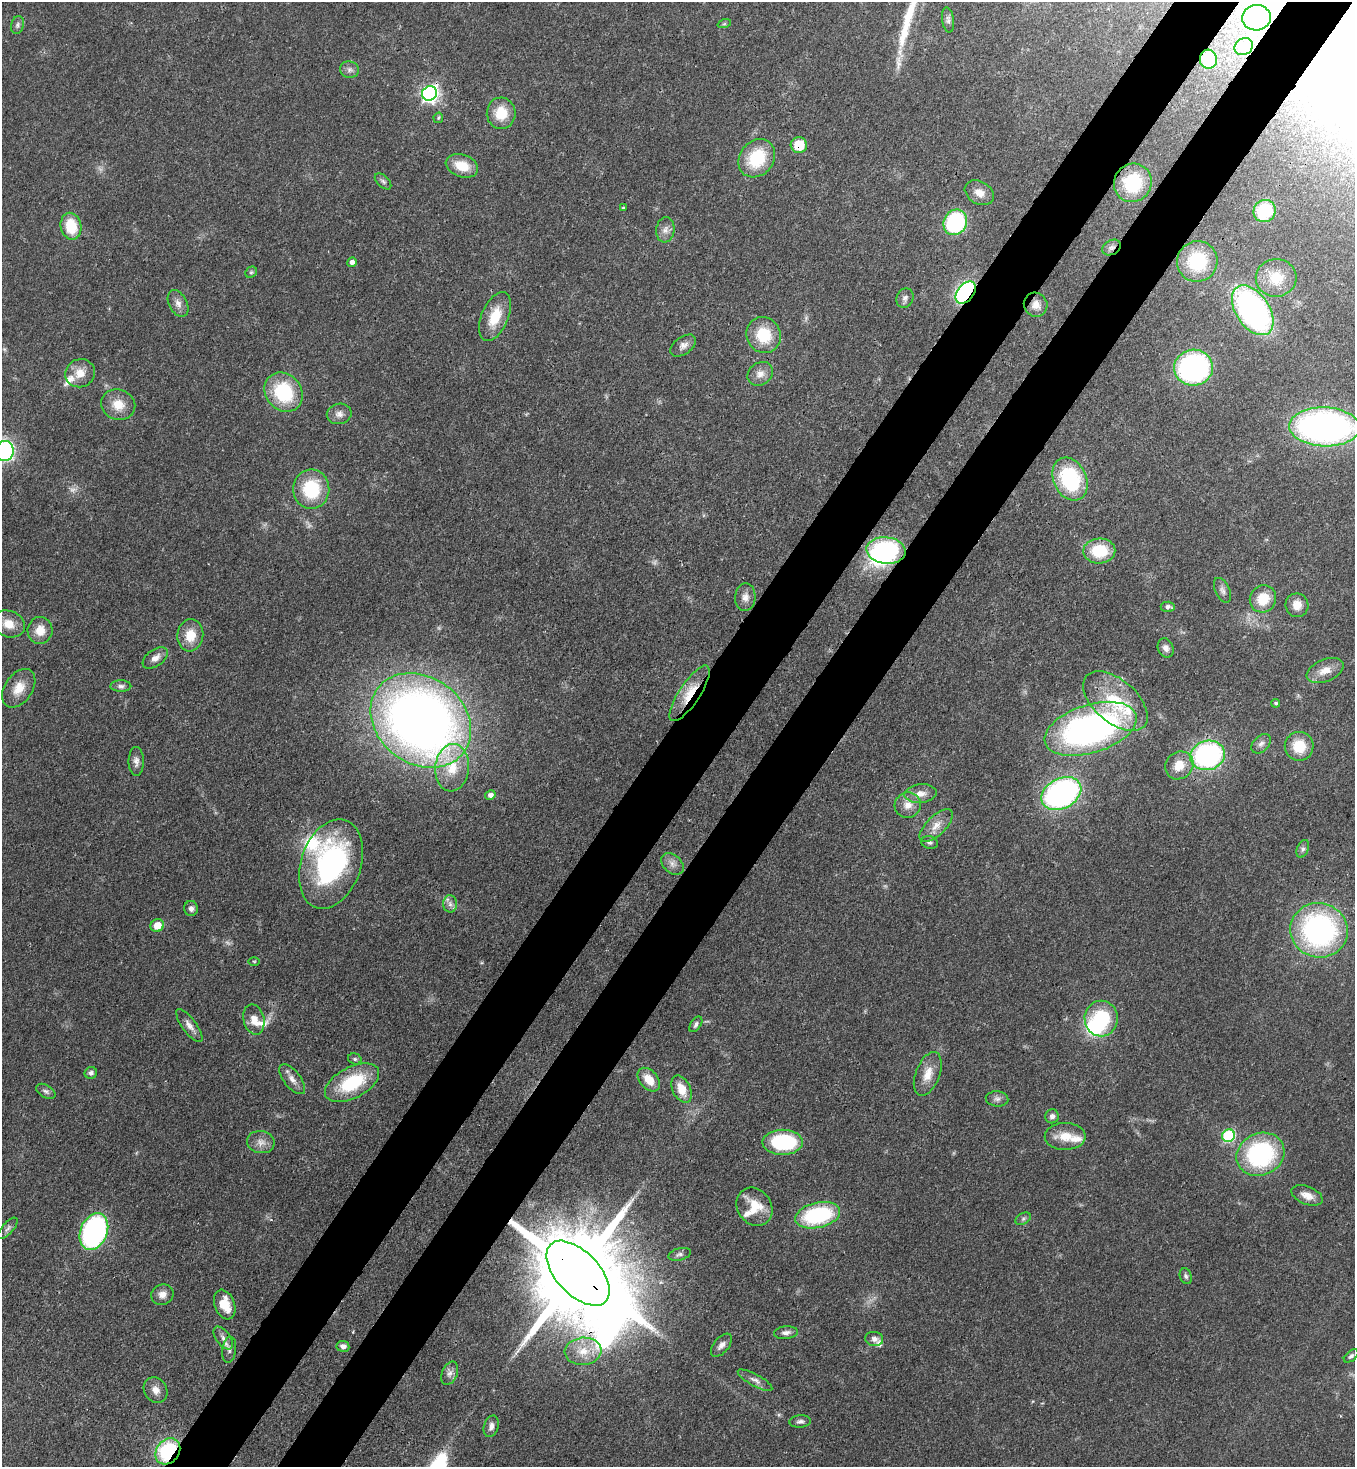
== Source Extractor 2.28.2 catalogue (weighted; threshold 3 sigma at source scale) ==
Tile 10 of 4 x 4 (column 2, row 3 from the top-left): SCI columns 1719-3071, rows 1525-2989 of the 6003 x 5980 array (HDU 1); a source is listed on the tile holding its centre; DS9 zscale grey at full resolution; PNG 1357 x 1469 px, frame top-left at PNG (2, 2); each listed source drawn as its Kron ellipse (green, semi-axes under 4 px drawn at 4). Shown black and unused: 10% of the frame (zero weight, under 3 of 4 exposures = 7% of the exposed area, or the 3 px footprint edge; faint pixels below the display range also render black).
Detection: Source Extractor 2.28.2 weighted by HDU 2 'WHT'; one run over the whole footprint, this tile lists its part. Background 0.0899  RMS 0.0041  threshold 0.0183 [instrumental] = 3 sigma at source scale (4.5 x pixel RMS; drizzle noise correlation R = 1.50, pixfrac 1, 0.05/0.05 arcsec/px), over >= 5 px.
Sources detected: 142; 3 too faint to see at this stretch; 2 inside a brighter object's white glare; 1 long thin detection or spike segment (spike, bleed or trail) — neither listed nor drawn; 8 inside a brighter listed object's ellipse — not listed separately; the other 128 listed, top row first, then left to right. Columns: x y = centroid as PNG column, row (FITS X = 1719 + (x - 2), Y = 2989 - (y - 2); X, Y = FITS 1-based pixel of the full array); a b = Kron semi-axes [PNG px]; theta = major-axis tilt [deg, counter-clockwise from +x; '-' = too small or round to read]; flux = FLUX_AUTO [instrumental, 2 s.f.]
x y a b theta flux
1256 18 14 12 6 12
948 20 12 6 -82 1.4
724 24 7 4 18 0.6
17 25 9 6 76 1.1
1244 46 10 8 32 2
1208 59 9 8 - 15
349 70 9 8 - 1.7
429 93 7 7 - 140
501 113 15 14 - 10
438 118 5 5 - 0.59
799 145 8 8 - 9.6
757 158 20 17 51 20
462 166 17 11 -19 9
383 181 10 5 -43 1.1
1133 183 20 18 53 23
979 193 15 11 -30 4.3
623 208 3 3 - 0.57
1264 211 11 10 - 21
955 222 13 11 66 42
71 226 13 10 -78 12
665 230 12 9 84 2.6
1112 247 10 7 30 1.6
1197 261 20 20 - 23
352 262 5 4 - 1.7
251 272 6 5 - 0.72
1276 278 20 19 - 11
966 293 12 8 51 65
905 298 10 8 65 1.6
178 303 14 9 -63 2.8
1036 305 12 11 - 3.9
1253 310 28 16 -56 120
495 316 26 13 67 11
764 335 18 17 - 15
683 346 14 8 35 2.5
1193 368 19 18 - 84
80 373 15 14 - 5.5
760 374 13 11 35 3.7
283 392 21 18 -50 27
118 405 17 15 -19 7
339 414 12 10 10 2.6
1325 427 35 19 -2 170
5 451 10 9 - 84
1070 479 22 16 -65 35
311 489 20 18 88 21
886 550 20 13 -6 53
1099 551 16 12 2 16
1222 590 13 7 -65 1.7
745 597 14 10 85 3
1263 599 14 13 - 9.3
1297 605 12 11 - 4.4
1168 607 7 5 -4 1.4
9 624 17 13 -19 6.9
40 630 13 12 - 5.6
190 635 16 13 84 8
1166 648 10 7 -66 2
155 658 14 8 35 3
1325 671 19 11 22 5.2
121 686 10 5 -1 1.5
19 688 21 14 56 7
690 693 32 10 57 10
1115 701 38 21 -41 25
1276 703 4 4 - 0.81
421 720 54 43 -37 390
1091 729 48 24 17 140
1261 744 11 7 44 2
1299 746 14 14 - 11
1208 755 17 14 16 76
136 761 14 7 -89 2.2
1179 765 15 13 43 6.5
452 768 24 17 85 12
1061 793 21 15 28 110
920 794 16 9 4 3.8
490 795 5 5 - 1.9
908 805 13 12 - 4.4
936 825 21 9 45 4.9
930 842 8 6 -14 1.1
1303 849 9 5 68 1.2
331 864 46 30 71 75
672 864 13 9 -42 2.7
450 904 8 7 - 1.8
191 908 7 7 - 1.8
157 925 7 6 - 5.6
1319 930 29 27 -17 91
254 961 5 3 - 0.43
254 1019 15 10 -76 4.7
1101 1019 18 16 -89 27
696 1024 9 5 55 1.2
189 1025 20 7 -53 2.9
355 1059 7 5 -16 0.85
91 1073 6 6 - 1.3
928 1074 23 12 69 6.1
292 1079 18 8 -51 3.2
649 1080 13 9 -49 6.3
352 1083 29 15 27 24
682 1089 14 9 -63 6.7
46 1091 10 6 -30 1.3
997 1099 11 7 -5 1.6
1052 1116 7 6 - 1.5
1065 1136 20 13 0 7.6
1229 1136 6 6 - 46
261 1142 14 11 -9 3.3
783 1142 20 12 0 35
1260 1154 24 21 25 55
1307 1195 16 9 -21 3.8
754 1207 20 17 -55 9.7
818 1215 23 12 13 41
1023 1219 8 5 30 1
8 1228 13 5 48 1.4
94 1232 19 13 69 90
680 1254 11 6 15 1.3
578 1273 40 21 -46 11000
1186 1276 8 6 -69 0.97
162 1295 11 10 - 2.8
225 1305 15 10 -69 7.6
786 1333 12 6 5 1.9
223 1338 13 7 -54 2.2
874 1339 9 7 -8 1.9
721 1345 14 7 49 2.3
343 1346 6 5 - 1.8
229 1350 13 7 83 1.9
583 1351 18 13 5 7.3
1351 1356 8 5 40 1
450 1373 12 7 67 2.1
755 1380 19 6 -29 2.2
156 1390 13 11 -56 3.4
800 1421 11 6 4 1.3
491 1426 11 7 73 2.1
168 1451 14 11 52 33
Overlapping masked pixels (flux is a lower limit): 9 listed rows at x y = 1256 18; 1208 59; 799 145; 1112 247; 966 293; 886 550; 690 693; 578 1273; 168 1451
Isophote crosses this tile's border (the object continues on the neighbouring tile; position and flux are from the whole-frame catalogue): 3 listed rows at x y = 1256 18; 1325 427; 5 451